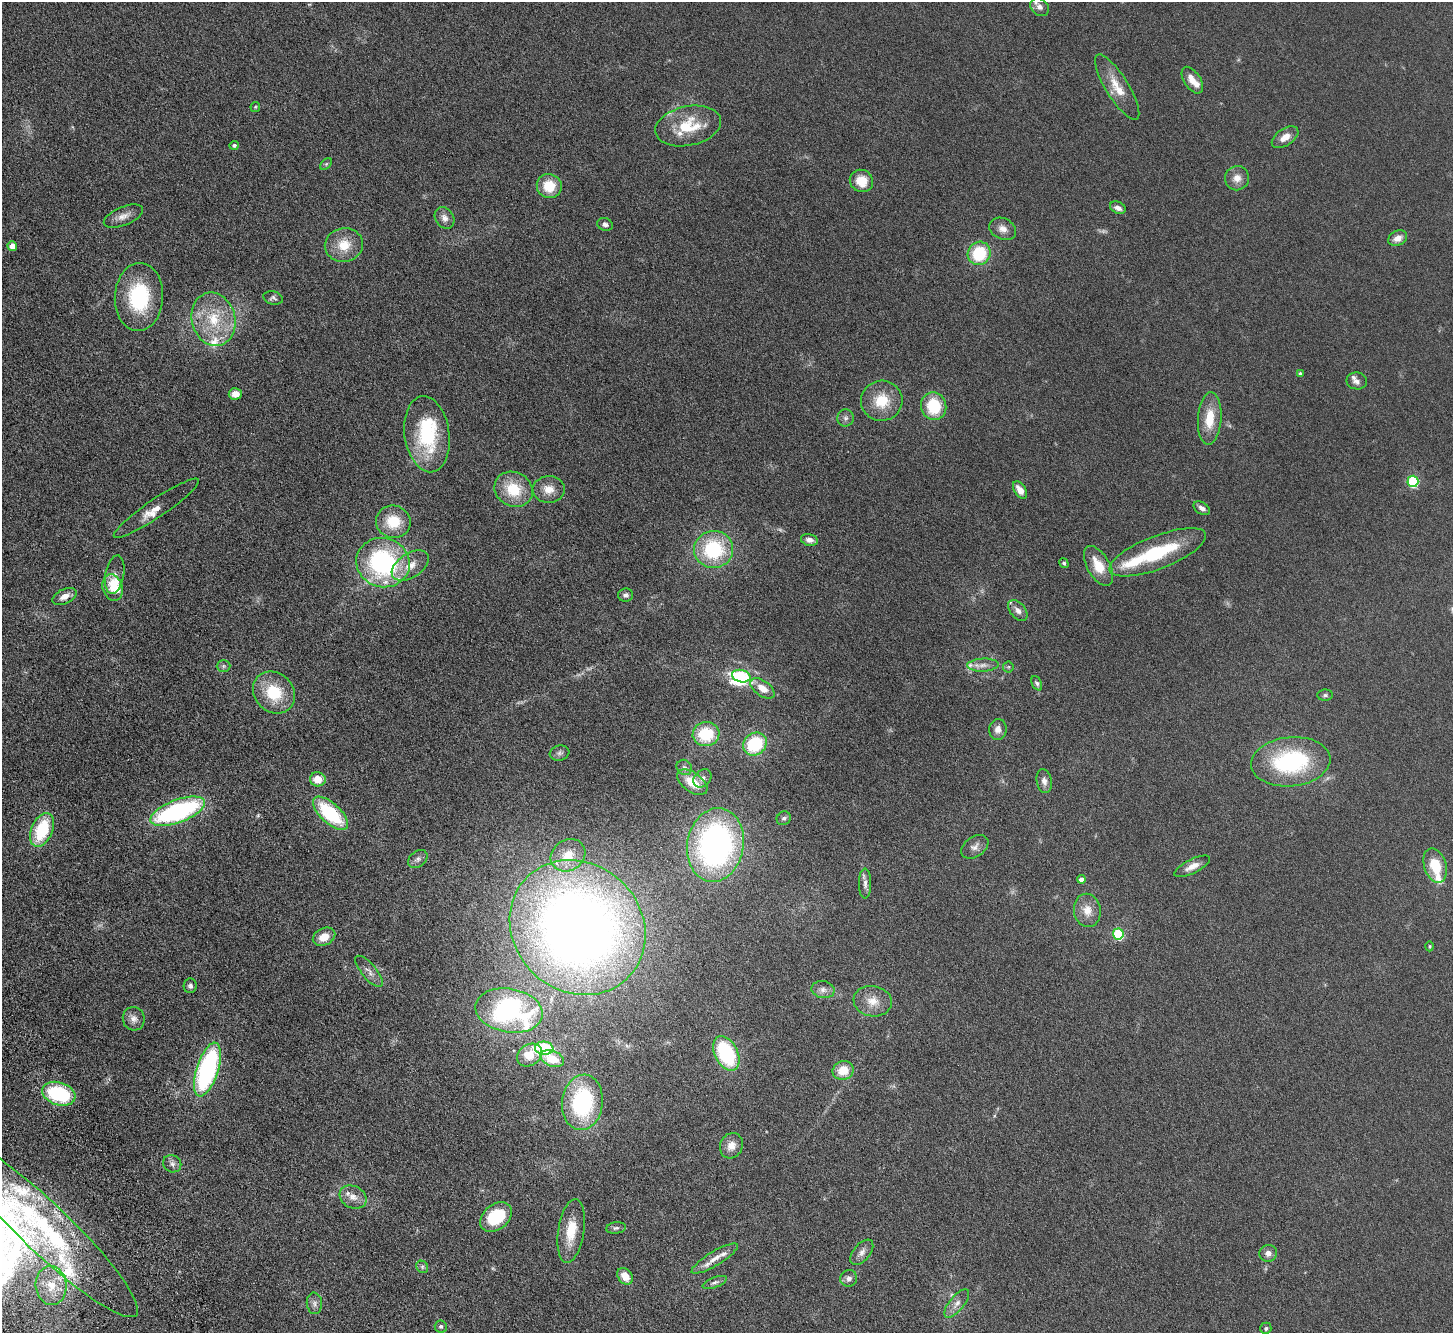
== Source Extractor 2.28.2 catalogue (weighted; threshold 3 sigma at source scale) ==
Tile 7 of 4 x 4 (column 3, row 2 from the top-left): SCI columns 3004-4454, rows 2904-4234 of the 6006 x 5937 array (HDU 1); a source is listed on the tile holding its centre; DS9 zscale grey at full resolution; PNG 1455 x 1335 px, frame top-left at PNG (2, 2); each listed source drawn as its Kron ellipse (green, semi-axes under 4 px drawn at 4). Nothing masked; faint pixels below the display range render black.
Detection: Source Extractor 2.28.2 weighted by HDU 2 'WHT'; one run over the whole footprint, this tile lists its part. Background 0.0462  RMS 0.0061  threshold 0.025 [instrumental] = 3 sigma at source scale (4.09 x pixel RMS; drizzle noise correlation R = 1.36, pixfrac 0.8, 0.05/0.05 arcsec/px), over >= 5 px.
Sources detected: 140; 3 too faint to see at this stretch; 1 inside a brighter object's white glare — neither listed nor drawn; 18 inside a brighter listed object's ellipse — not listed separately; the other 118 listed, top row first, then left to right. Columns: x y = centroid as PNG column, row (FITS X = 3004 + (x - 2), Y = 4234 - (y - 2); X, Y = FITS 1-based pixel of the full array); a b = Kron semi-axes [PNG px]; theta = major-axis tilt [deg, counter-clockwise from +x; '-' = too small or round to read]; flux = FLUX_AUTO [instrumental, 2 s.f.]
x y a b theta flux
1040 7 10 8 -42 2.5
1192 80 15 8 -57 5.3
1117 87 38 11 -58 10
255 107 5 4 - 0.58
688 126 33 19 12 21
1285 137 15 8 34 4.8
234 145 5 4 - 0.96
326 164 7 4 45 0.76
1237 178 12 12 - 4.4
861 181 12 11 - 8.6
549 186 12 12 - 11
1118 208 8 5 -28 2.7
123 216 21 9 22 4.3
444 218 11 9 -57 3
605 224 8 6 -21 1.8
1003 229 14 10 -27 3.7
1398 238 10 7 28 4.2
344 245 19 17 8 11
12 246 5 4 - 4.8
979 253 12 11 - 24
139 297 34 24 87 39
273 298 10 6 -13 1.4
213 319 27 21 -75 22
1300 373 4 4 - 0.97
1357 381 10 8 -10 2.3
235 394 6 5 - 5.1
882 401 21 20 - 14
934 406 14 12 -75 20
846 418 8 8 - 1.8
1210 419 26 12 86 13
427 434 38 22 -82 40
1413 481 6 5 - 47
514 489 20 17 -29 17
549 489 16 13 1 6.2
1020 490 10 5 -55 3.9
156 508 51 9 34 5.9
1202 508 9 6 -31 2.3
393 522 17 16 - 14
809 540 9 5 -13 2.8
714 549 19 18 - 37
1158 552 51 16 21 35
383 563 27 24 -19 74
1064 563 5 4 - 0.93
410 566 21 12 33 7.9
1098 566 22 11 -61 11
115 575 19 9 80 3.5
113 588 14 10 -73 7.5
626 595 8 6 8 1.4
65 596 13 7 25 4
1018 610 12 7 -51 2.8
983 665 16 6 3 3.2
223 666 7 6 - 1.3
1008 667 5 5 - 0.75
741 676 9 6 -12 41
1037 683 8 4 -64 1.1
762 688 14 7 -36 6.8
274 692 22 19 -44 20
1325 695 8 5 2 1.1
998 729 10 8 81 3.1
706 734 13 12 - 21
755 744 12 10 39 29
559 753 10 7 10 1.7
1291 762 40 24 6 57
684 767 8 7 - 1.5
702 778 10 8 45 2.5
318 779 8 7 - 7.1
1044 781 12 7 -79 2.8
692 782 17 9 -36 10
178 811 29 11 20 85
330 813 22 10 -43 37
784 818 7 6 - 1.2
42 830 18 10 67 28
715 845 37 28 80 160
975 847 15 10 35 2.8
568 855 18 15 35 9.7
418 859 11 8 39 1.9
1435 865 18 11 -74 15
1192 866 19 7 27 4.2
1081 879 4 4 - 3.3
865 884 15 6 -90 2.6
1087 910 17 13 -81 6.5
578 928 71 64 -43 530
1118 934 5 5 - 40
324 937 12 8 26 6.2
1430 946 5 3 - 0.48
369 971 19 7 -50 3.4
190 986 7 6 - 1.4
823 990 11 8 -11 2.7
873 1001 19 15 -9 7.5
509 1011 34 22 -10 93
134 1019 12 11 - 3.3
544 1048 9 6 -6 41
726 1053 18 11 -63 43
529 1055 13 10 34 10
552 1058 12 7 -18 10
207 1069 28 11 72 99
843 1070 10 9 - 8.8
59 1094 17 11 -18 38
582 1102 28 20 83 59
731 1146 13 11 65 5
172 1164 9 8 - 2.1
353 1197 14 11 -29 4.6
496 1217 18 12 39 25
616 1228 10 5 8 1.4
46 1229 125 24 -44 100
571 1231 32 13 81 12
862 1252 15 8 50 3
1268 1253 9 8 - 2.6
715 1259 26 7 31 5.4
422 1267 6 5 - 1
625 1276 9 6 -52 6.1
849 1278 8 8 - 2.3
715 1282 13 5 20 1.7
51 1286 19 15 -86 12
314 1303 11 7 -84 2.2
957 1303 17 7 51 3.6
441 1326 6 6 - 1
1266 1328 6 5 - 0.99